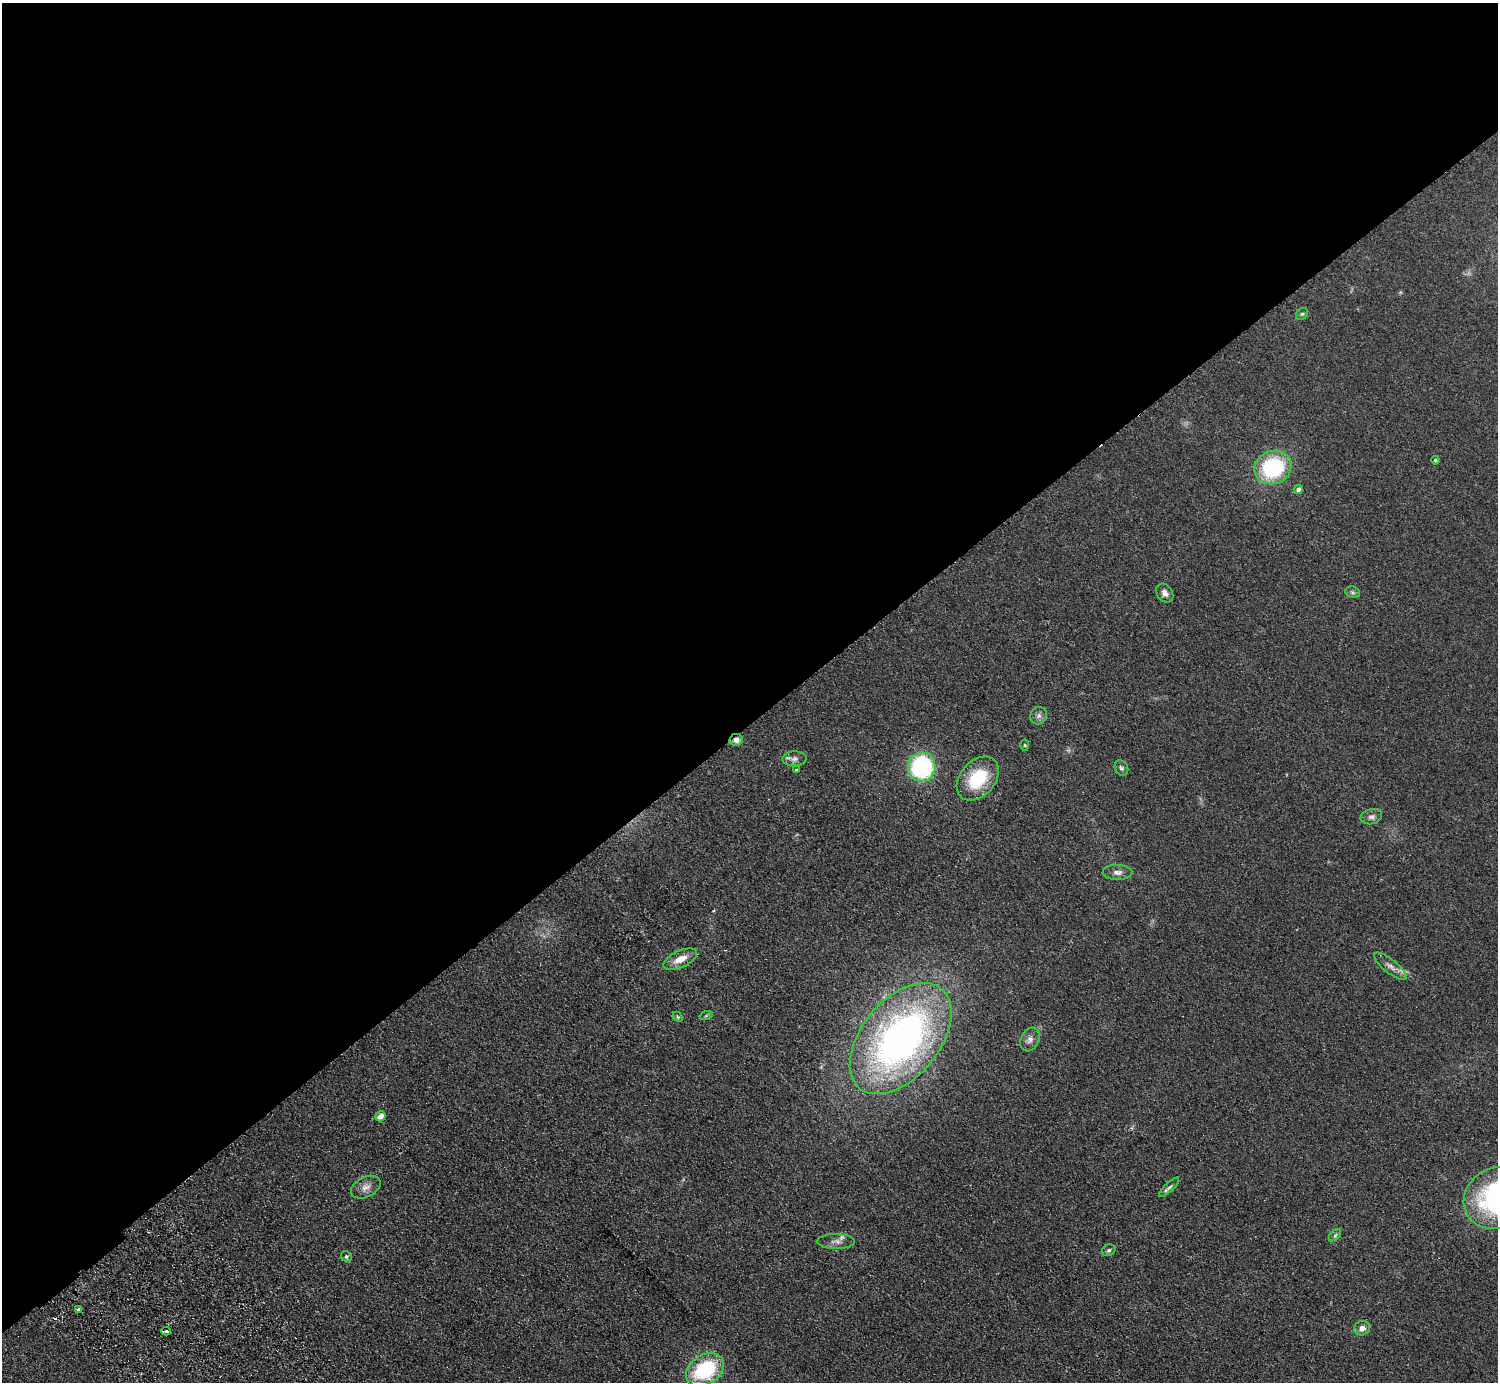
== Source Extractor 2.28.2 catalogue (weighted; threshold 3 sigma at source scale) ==
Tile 2 of 4 x 4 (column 2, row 1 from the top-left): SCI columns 1542-3037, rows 4342-5721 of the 6072 x 6064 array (HDU 1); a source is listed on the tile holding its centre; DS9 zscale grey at full resolution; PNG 1500 x 1384 px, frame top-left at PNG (2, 3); each listed source drawn as its Kron ellipse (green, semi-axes under 4 px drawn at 4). Shown black and unused: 52% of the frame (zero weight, under 2 of 3 exposures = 3% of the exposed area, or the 3 px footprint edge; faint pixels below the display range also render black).
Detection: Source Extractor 2.28.2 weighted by HDU 2 'WHT'; one run over the whole footprint, this tile lists its part. Background 0.115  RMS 0.011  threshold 0.0477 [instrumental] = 3 sigma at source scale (4.5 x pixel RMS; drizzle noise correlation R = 1.50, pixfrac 1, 0.05/0.05 arcsec/px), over >= 5 px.
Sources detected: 36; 1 cosmic-ray / hot-pixel residue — neither listed nor drawn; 1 inside a brighter listed object's ellipse — not listed separately; the other 34 listed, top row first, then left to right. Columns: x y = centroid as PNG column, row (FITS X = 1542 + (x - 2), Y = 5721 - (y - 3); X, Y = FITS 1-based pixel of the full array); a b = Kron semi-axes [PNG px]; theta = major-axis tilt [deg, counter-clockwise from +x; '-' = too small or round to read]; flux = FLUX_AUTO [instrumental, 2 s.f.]
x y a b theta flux
1302 314 6 5 - 1.8
1435 460 4 3 - 1.7
1273 467 19 16 23 92
1298 489 4 4 - 4
1353 592 7 5 -21 2.2
1165 593 10 7 -55 4.7
1039 716 9 8 - 3.9
736 740 6 6 - 6.2
1025 745 5 3 - 1.1
794 759 12 7 4 4.6
922 767 14 14 - 130
1121 768 8 6 -59 2.7
796 770 3 3 - 1.3
978 779 25 17 48 49
1371 817 11 7 14 4.4
1117 872 15 7 -1 5.7
680 959 18 8 25 12
1390 966 20 6 -38 6.9
706 1016 6 4 20 1.5
678 1017 6 4 -45 1.3
901 1039 64 39 50 440
1030 1039 12 9 62 5.7
380 1116 5 4 - 10
366 1187 16 10 27 8.2
1169 1187 13 4 44 2.9
1496 1198 34 30 32 180
1335 1235 7 4 46 1.8
836 1241 19 7 0 6.4
1109 1250 7 5 31 2.1
346 1256 5 5 - 2
79 1309 4 3 - 16
1362 1328 8 7 - 5.7
166 1331 5 3 - 4.8
705 1370 20 14 33 82
Overlapping masked pixels (flux is a lower limit): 3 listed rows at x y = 736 740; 79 1309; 166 1331
Isophote crosses this tile's border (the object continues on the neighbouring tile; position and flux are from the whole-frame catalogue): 1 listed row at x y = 1496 1198